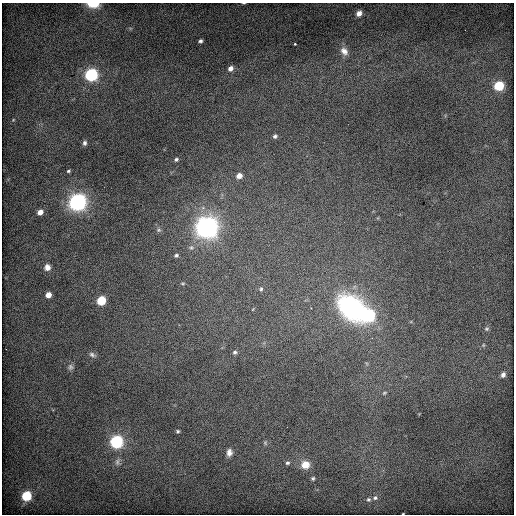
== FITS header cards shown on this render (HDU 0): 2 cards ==
NAXIS1  =                  512 / Axis length
NAXIS2  =                  512 / Axis length

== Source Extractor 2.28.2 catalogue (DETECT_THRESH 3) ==
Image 512 x 512 px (HDU 0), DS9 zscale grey, 1 PNG px = 1 image px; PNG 516 x 516 px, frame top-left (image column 1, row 512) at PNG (2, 3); no overlay
Background 650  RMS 4.1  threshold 12.2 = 3 sigma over >= 5 px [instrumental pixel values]
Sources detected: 48; all 48 listed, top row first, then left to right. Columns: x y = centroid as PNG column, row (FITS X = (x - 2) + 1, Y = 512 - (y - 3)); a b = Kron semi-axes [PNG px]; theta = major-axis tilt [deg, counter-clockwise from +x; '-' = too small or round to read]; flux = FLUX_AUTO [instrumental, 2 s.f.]
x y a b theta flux
244 3 5 2 - 240
93 4 7 4 -4 11000
359 13 6 5 - 1300
200 41 5 4 - 670
295 44 3 3 - 480
344 51 12 9 -58 2000
230 68 6 5 - 1300
91 75 6 6 - 57000
499 86 6 5 - 17000
13 120 5 4 - 290
275 136 6 5 - 720
85 143 6 5 - 680
176 159 5 5 - 520
68 171 4 3 - 360
239 176 8 7 - 1600
77 202 7 7 - 160000
40 212 5 4 - 1900
207 226 10 8 87 300000
159 230 6 5 - 600
191 247 7 7 - 870
176 255 6 5 - 560
47 267 8 7 - 1500
183 283 5 3 - 300
261 289 6 5 - 460
48 295 5 4 - 2400
101 301 6 5 - 13000
311 308 2 2 - 210
352 308 39 27 -42 41000
369 315 7 6 - 33000
487 329 6 6 - 600
483 345 5 5 - 390
235 352 6 5 - 590
92 355 11 6 -22 960
70 367 9 8 - 1000
503 375 8 7 - 1100
384 393 7 5 17 440
178 431 4 4 - 440
116 442 6 6 - 52000
265 443 5 5 - 320
229 452 7 5 87 1300
117 462 10 6 81 900
287 463 5 5 - 450
305 465 9 8 - 3400
313 478 5 4 - 430
26 496 6 5 - 21000
375 498 6 6 - 610
368 499 6 6 - 490
403 513 3 2 - 150
At the frame edge (FLAGS 8, measured only in part): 3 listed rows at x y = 244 3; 93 4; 403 513